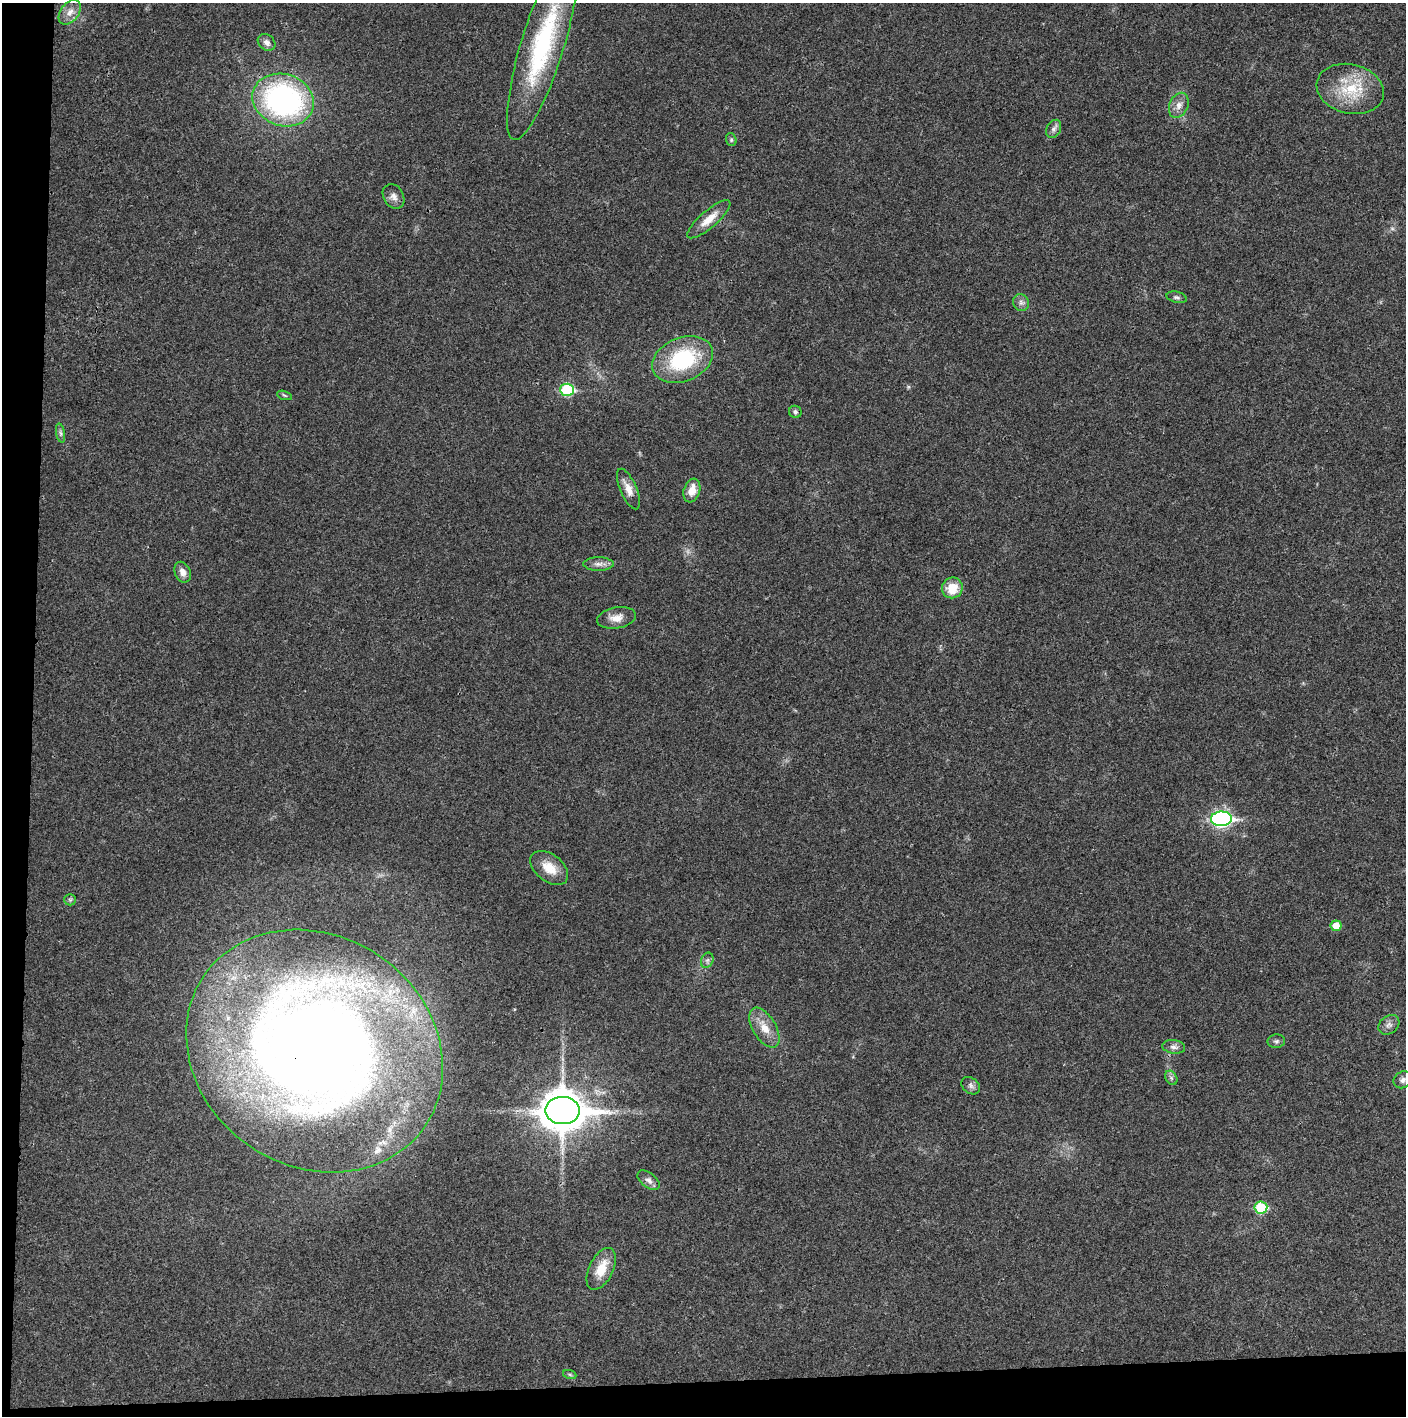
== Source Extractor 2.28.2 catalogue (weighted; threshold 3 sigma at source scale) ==
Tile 7 of 3 x 3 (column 1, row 3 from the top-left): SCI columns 4-1407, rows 2-1415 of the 4218 x 4244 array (HDU 1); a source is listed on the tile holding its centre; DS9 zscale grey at full resolution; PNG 1408 x 1418 px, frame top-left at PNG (2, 3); each listed source drawn as its Kron ellipse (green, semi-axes under 4 px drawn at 4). Shown black and unused: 5% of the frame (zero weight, under 3 of 4 exposures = <1% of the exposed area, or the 3 px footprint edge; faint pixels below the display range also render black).
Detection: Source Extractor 2.28.2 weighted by HDU 2 'WHT'; one run over the whole footprint, this tile lists its part. Background 0.0196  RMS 0.0051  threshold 0.0229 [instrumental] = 3 sigma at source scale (4.5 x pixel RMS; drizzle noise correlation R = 1.50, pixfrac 1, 0.05/0.05 arcsec/px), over >= 5 px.
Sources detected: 43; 2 inside a brighter listed object's ellipse — not listed separately; the other 41 listed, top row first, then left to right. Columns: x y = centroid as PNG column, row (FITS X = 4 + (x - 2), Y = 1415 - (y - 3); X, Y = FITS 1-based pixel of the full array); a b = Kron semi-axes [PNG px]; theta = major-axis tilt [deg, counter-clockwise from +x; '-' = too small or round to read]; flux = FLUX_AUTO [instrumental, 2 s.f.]
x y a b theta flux
70 12 14 9 53 4.1
267 42 9 7 -39 2.4
543 45 99 21 73 72
1350 89 34 24 -14 23
283 100 31 26 -19 120
1179 105 13 9 65 3.9
1054 129 10 7 62 1.8
731 140 6 5 - 0.91
394 196 13 10 -60 3.1
709 219 27 8 41 7.3
1177 297 10 5 -14 1.4
1021 303 8 8 - 2
683 359 31 22 22 44
567 390 7 6 - 39
284 395 8 3 -19 0.72
795 412 6 6 - 1.3
61 433 10 4 -79 1.2
628 489 22 8 -66 5.4
692 490 12 8 72 6.2
598 564 15 7 0 2.9
183 572 11 8 -67 3.3
952 588 10 10 - 10
617 618 19 10 10 5.1
1221 819 10 7 2 130
549 868 21 13 -38 9.2
70 900 6 6 - 0.92
1336 926 5 5 - 5.8
707 960 8 6 69 1.3
1389 1025 11 9 39 2.5
764 1028 22 11 -59 8
1276 1041 9 6 3 1.3
1174 1047 11 6 -8 2.1
315 1051 134 115 -34 810
1171 1078 8 5 -60 1.3
1403 1080 9 8 - 2.2
971 1086 10 7 -39 1.9
563 1111 17 13 0 1300
649 1180 13 7 -39 2.6
1261 1207 6 6 - 27
601 1269 22 12 64 11
570 1375 7 4 -19 0.81
Overlapping masked pixels (flux is a lower limit): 1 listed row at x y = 315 1051